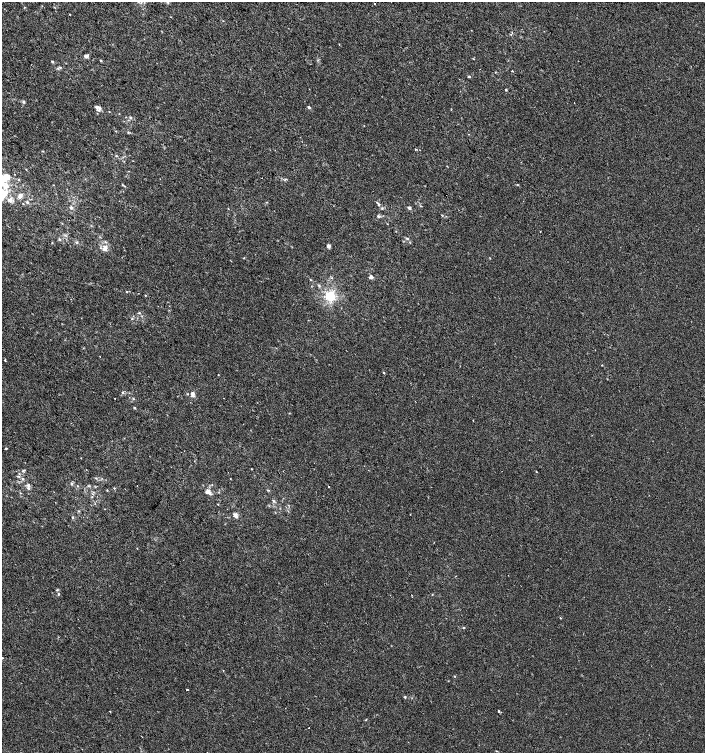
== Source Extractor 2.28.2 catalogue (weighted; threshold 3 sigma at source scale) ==
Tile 11 of 4 x 4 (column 3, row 3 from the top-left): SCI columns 3047-4452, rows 1502-3002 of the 6028 x 6010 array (HDU 1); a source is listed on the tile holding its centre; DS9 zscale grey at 2 x 2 block average (1 PNG px = mean of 2 x 2 image px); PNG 707 x 755 px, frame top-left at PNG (2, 2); no overlay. Shown black and unused: <1% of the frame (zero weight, under 2 of 3 exposures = <1% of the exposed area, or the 3 px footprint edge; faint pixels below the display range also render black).
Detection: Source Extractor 2.28.2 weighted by HDU 2 'WHT'; one run over the whole footprint, this tile lists its part. Background 2.31e-04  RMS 0.0021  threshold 0.00961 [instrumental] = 3 sigma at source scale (4.5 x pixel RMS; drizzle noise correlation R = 1.50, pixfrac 1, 0.0396/0.0396 arcsec/px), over >= 5 px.
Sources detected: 83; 3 cosmic-ray / hot-pixel residue — not listed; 7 inside a brighter listed object's ellipse — not listed separately; the other 73 listed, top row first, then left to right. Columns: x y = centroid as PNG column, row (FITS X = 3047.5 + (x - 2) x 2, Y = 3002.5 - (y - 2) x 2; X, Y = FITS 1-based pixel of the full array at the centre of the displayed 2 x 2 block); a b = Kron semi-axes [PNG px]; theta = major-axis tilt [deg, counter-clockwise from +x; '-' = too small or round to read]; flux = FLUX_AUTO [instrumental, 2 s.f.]
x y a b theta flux
70 15 2 2 - 0.18
223 21 2 2 - 0.17
511 35 2 2 - 0.23
87 56 6 3 33 1.3
101 60 3 3 - 0.42
52 61 3 3 - 0.49
512 71 2 2 - 0.49
469 76 3 2 - 0.57
506 90 3 2 - 0.4
23 101 4 3 - 0.57
574 103 2 2 - 0.22
309 107 3 2 - 1.1
100 108 7 4 75 1.3
130 118 4 3 - 0.6
116 131 3 2 - 0.23
415 149 2 2 - 0.45
43 151 3 2 - 0.25
26 169 3 2 - 0.21
2 183 13 7 -61 5.8
3 196 7 5 -88 2.4
20 196 7 5 63 1.9
10 200 6 4 -21 1.9
27 202 4 3 - 0.64
379 205 3 3 - 0.4
71 208 4 3 - 0.96
382 208 3 3 - 0.39
409 208 3 3 - 1
378 216 4 3 - 0.55
407 238 3 3 - 0.52
60 239 4 3 - 0.51
77 242 4 3 - 0.56
328 246 4 3 - 1.2
105 248 6 5 - 2.8
244 258 3 2 - 0.27
371 277 5 4 - 1.2
127 291 2 2 - 1.2
145 295 2 2 - 0.35
330 296 3 3 - 51
139 313 3 2 - 0.35
100 357 2 2 - 0.19
5 360 2 2 - 0.6
602 365 2 2 - 0.21
384 373 2 2 - 0.4
123 392 3 3 - 0.57
192 394 6 5 - 1.6
134 408 3 2 - 0.53
6 448 2 2 - 1.8
251 469 2 2 - 0.23
23 470 5 2 - 0.5
536 471 2 2 - 0.32
18 476 3 2 - 0.39
23 479 4 3 - 0.59
72 483 4 3 - 0.68
28 485 5 4 - 1
329 486 2 2 - 0.52
114 488 3 2 - 0.27
107 490 3 2 - 0.29
208 492 7 5 -35 2.6
274 501 4 3 - 0.52
218 504 2 2 - 0.26
236 514 7 4 8 1.3
72 517 3 3 - 0.53
57 590 3 3 - 0.41
58 594 3 3 - 0.38
412 595 2 2 - 0.23
560 618 2 2 - 0.32
464 627 3 2 - 0.32
2 658 2 2 - 0.57
454 676 3 2 - 0.25
187 690 2 2 - 1.7
405 697 3 3 - 0.44
110 711 3 2 - 0.2
499 711 2 2 - 0.82
Isophote crosses this tile's border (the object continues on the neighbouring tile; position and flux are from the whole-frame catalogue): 2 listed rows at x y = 2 183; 2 658
Diffuse or blended objects may show on this block-average render without a row.